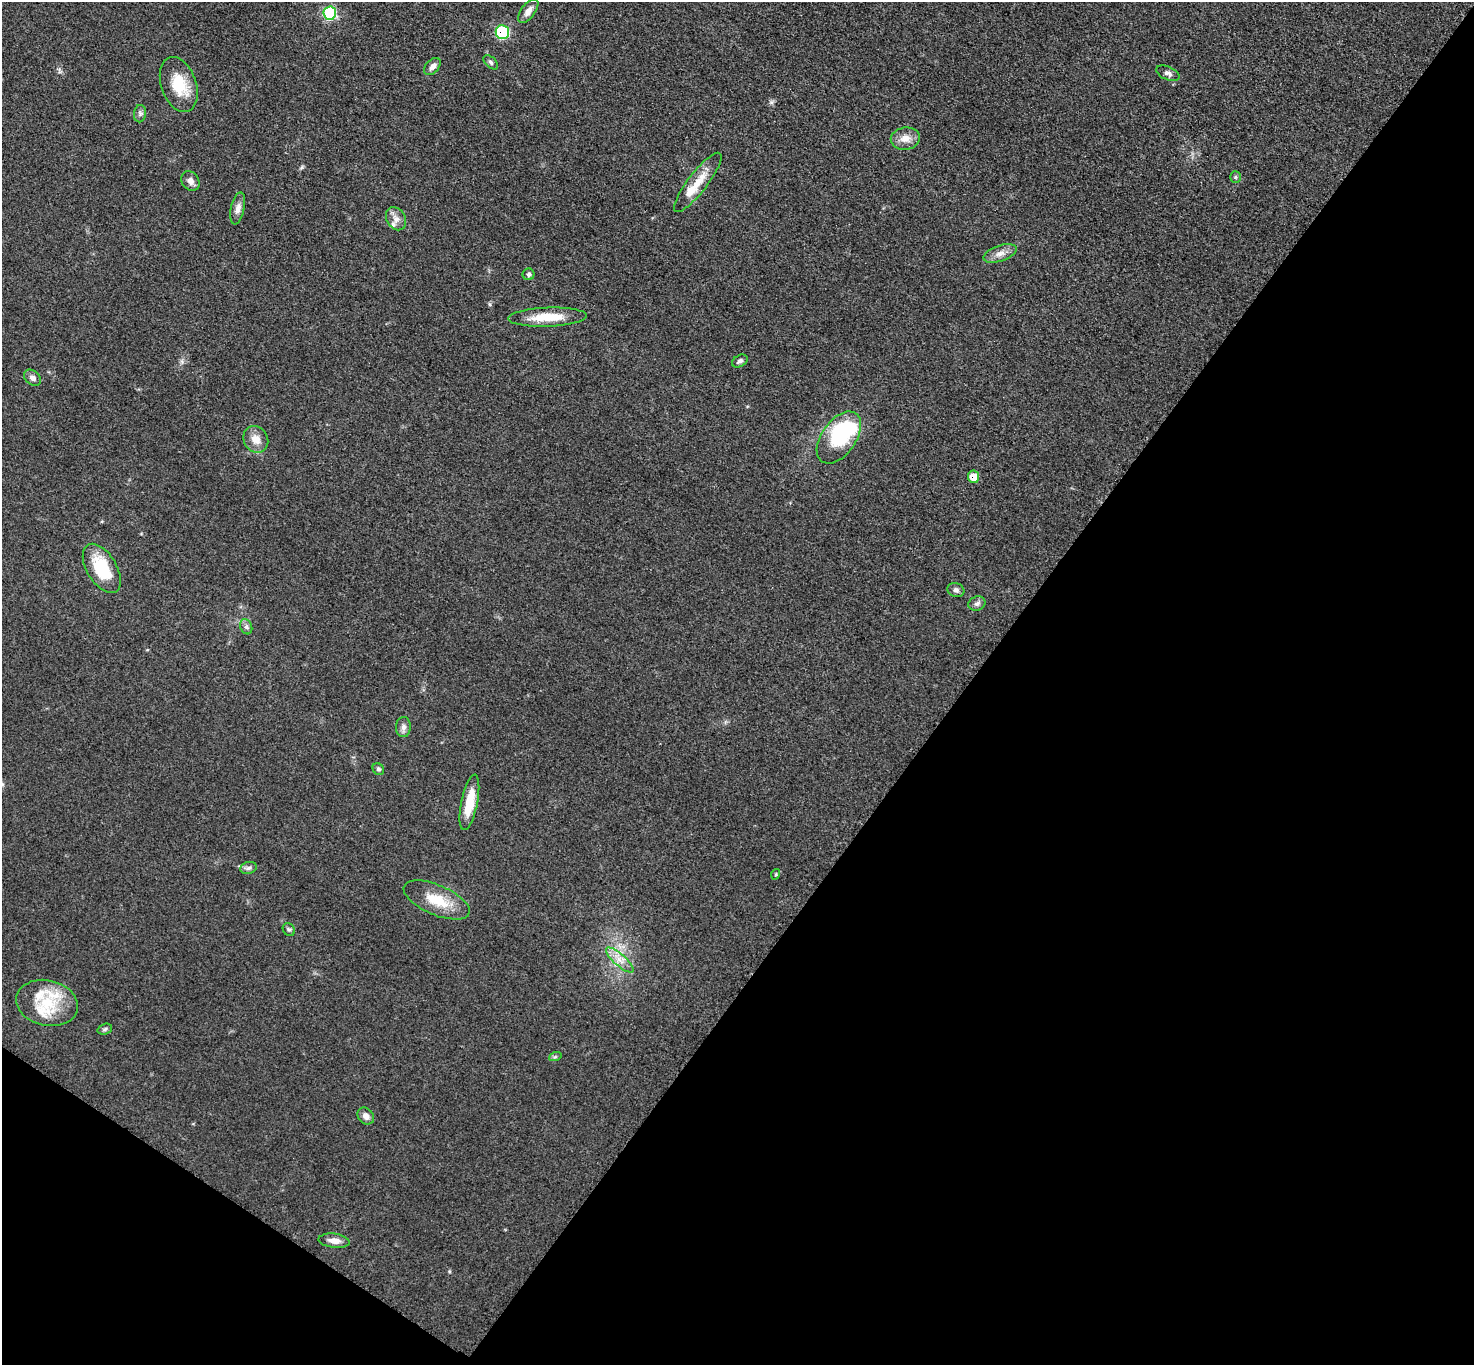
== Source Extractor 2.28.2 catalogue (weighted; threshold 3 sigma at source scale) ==
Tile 15 of 4 x 4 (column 3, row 4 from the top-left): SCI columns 2960-4431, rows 163-1525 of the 5913 x 5919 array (HDU 1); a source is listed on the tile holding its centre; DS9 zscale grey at full resolution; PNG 1476 x 1367 px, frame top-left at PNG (2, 2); each listed source drawn as its Kron ellipse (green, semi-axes under 4 px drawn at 4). Shown black and unused: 38% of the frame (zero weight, under 3 of 5 exposures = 1% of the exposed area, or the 3 px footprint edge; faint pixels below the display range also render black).
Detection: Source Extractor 2.28.2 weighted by HDU 2 'WHT'; one run over the whole footprint, this tile lists its part. Background 0.0536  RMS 0.0058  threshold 0.0259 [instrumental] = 3 sigma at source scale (4.5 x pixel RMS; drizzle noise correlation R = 1.50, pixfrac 1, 0.05/0.05 arcsec/px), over >= 5 px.
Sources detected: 44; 1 inside a brighter object's white glare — neither listed nor drawn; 4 inside a brighter listed object's ellipse — not listed separately; the other 39 listed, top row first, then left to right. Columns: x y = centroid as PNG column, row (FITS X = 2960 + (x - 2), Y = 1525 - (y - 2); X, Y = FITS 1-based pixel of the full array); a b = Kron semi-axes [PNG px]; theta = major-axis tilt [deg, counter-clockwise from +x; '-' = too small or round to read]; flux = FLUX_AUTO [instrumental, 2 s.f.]
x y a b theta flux
528 11 14 7 53 3.9
330 13 7 6 - 50
502 32 7 7 - 36
491 62 8 5 -44 1.3
432 66 10 6 49 3
1168 73 12 6 -23 2.4
179 85 28 17 -71 18
140 114 9 6 85 1.6
905 139 15 11 8 5.7
1235 177 6 5 - 0.86
190 181 10 8 -55 3.1
698 182 37 9 52 11
238 208 16 6 78 3.3
396 219 12 9 -57 4
1000 253 17 8 19 4.5
529 274 6 6 - 1.3
548 317 39 9 2 16
740 361 8 5 29 1.8
32 378 9 7 -42 2.6
839 437 29 17 55 40
256 439 14 12 -58 6.1
974 477 6 5 - 7.6
102 568 27 15 -58 25
956 590 8 7 - 1.7
977 604 9 7 23 1.9
246 627 8 6 -69 1.6
403 727 10 7 87 2.6
378 769 6 5 - 1.2
469 802 28 8 78 13
248 868 8 6 17 1.7
776 874 5 3 - 0.56
437 900 35 15 -23 17
289 930 7 5 -54 1.2
620 960 18 6 -42 5.2
47 1003 31 22 -13 25
105 1029 7 5 19 1.2
555 1057 6 4 19 0.87
366 1116 9 7 -49 3.1
334 1241 15 7 -6 4.6
Overlapping masked pixels (flux is a lower limit): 2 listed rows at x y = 502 32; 974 477